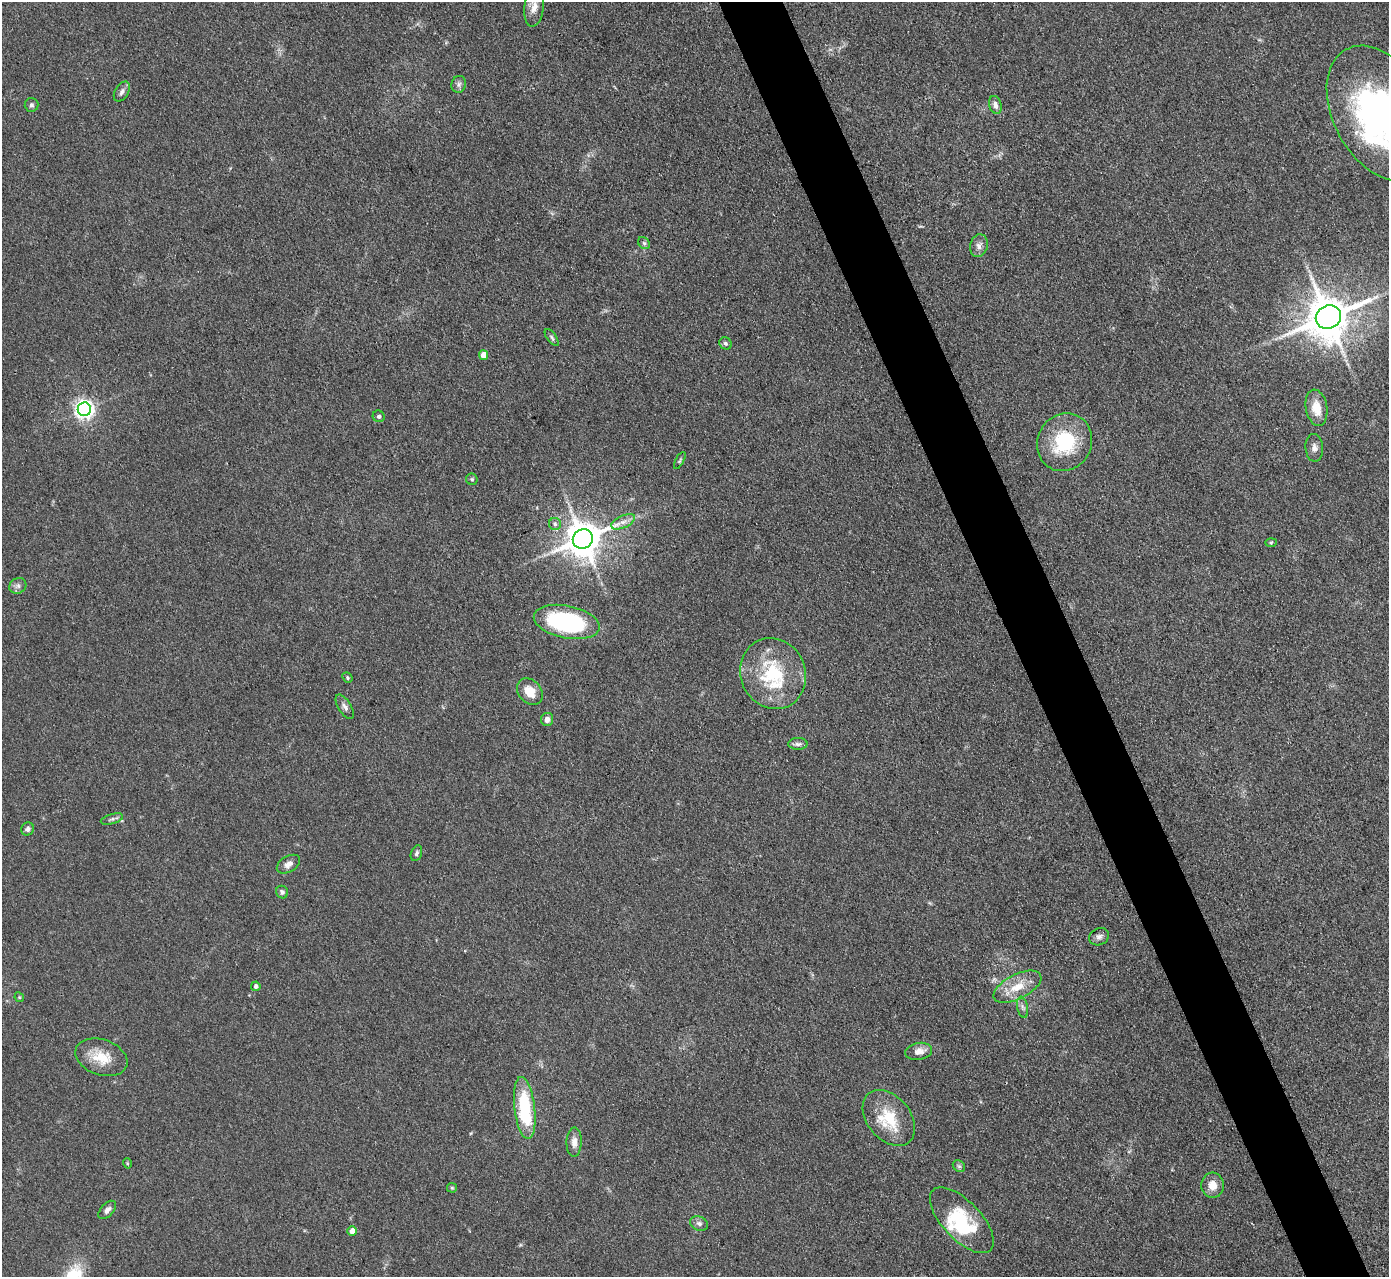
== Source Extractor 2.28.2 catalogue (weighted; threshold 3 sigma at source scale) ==
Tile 6 of 4 x 4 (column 2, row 2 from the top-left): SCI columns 1388-2774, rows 2834-4108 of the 5549 x 5534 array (HDU 1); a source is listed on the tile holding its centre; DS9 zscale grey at full resolution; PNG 1391 x 1279 px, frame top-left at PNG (2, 2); each listed source drawn as its Kron ellipse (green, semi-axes under 4 px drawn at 4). Shown black and unused: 5% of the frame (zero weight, under 3 of 4 exposures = <1% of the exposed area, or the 3 px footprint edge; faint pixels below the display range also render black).
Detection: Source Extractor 2.28.2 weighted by HDU 2 'WHT'; one run over the whole footprint, this tile lists its part. Background 0.0889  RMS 0.0061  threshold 0.0275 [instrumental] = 3 sigma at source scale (4.5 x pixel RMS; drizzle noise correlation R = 1.50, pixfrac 1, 0.05/0.05 arcsec/px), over >= 5 px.
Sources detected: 56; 2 inside a brighter object's white glare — neither listed nor drawn; the other 54 listed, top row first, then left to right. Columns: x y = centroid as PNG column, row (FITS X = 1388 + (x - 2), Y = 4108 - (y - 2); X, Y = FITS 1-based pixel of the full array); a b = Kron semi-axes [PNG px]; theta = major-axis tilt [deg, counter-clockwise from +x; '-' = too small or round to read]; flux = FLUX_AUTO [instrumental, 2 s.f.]
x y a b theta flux
534 7 20 9 83 6
459 84 8 7 - 2.1
122 92 11 6 59 2.6
31 105 7 6 - 1.5
995 105 9 6 -74 3.3
1381 114 73 47 -61 230
644 243 6 5 - 1.4
979 246 11 8 76 3.3
1328 317 13 11 29 2600
552 338 10 4 -54 1.5
725 343 6 5 - 1.3
484 355 5 4 - 7.5
1316 408 18 10 -80 11
84 409 7 6 - 310
379 416 6 5 - 1.4
1064 442 29 27 61 41
1314 448 14 9 -87 3.5
680 460 9 3 61 0.89
472 479 6 5 - 1.1
623 522 13 6 24 3.7
555 524 6 6 - 1.5
583 539 10 9 - 1700
1271 542 6 4 2 0.72
18 586 9 7 33 2.3
567 622 33 16 -11 79
773 674 36 32 -65 46
347 678 5 4 - 0.88
530 691 15 11 -49 9.4
345 707 14 6 -57 2.7
547 719 6 6 - 3.5
798 744 9 6 0 1.8
112 819 11 5 16 1.7
27 829 7 6 - 2.3
416 853 8 5 69 1.4
288 864 13 8 31 3.8
282 892 6 6 - 1.8
1099 937 10 8 25 2.5
256 986 5 4 - 2
1017 987 26 12 27 13
19 997 5 4 - 0.66
1023 1007 11 5 -79 2
919 1051 13 8 9 5.1
101 1057 27 17 -19 16
525 1108 31 10 -83 45
889 1118 31 21 -50 26
574 1142 15 7 88 4.3
127 1163 5 3 - 0.64
959 1166 7 5 -43 1.1
1212 1185 13 11 -86 7
452 1188 5 5 - 0.75
107 1210 11 6 47 2.6
962 1220 41 19 -46 38
699 1223 9 7 -20 2.1
352 1231 5 4 - 4.7
Overlapping masked pixels (flux is a lower limit): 1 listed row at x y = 1328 317
Isophote crosses this tile's border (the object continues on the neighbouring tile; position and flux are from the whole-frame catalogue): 2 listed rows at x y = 534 7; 1381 114